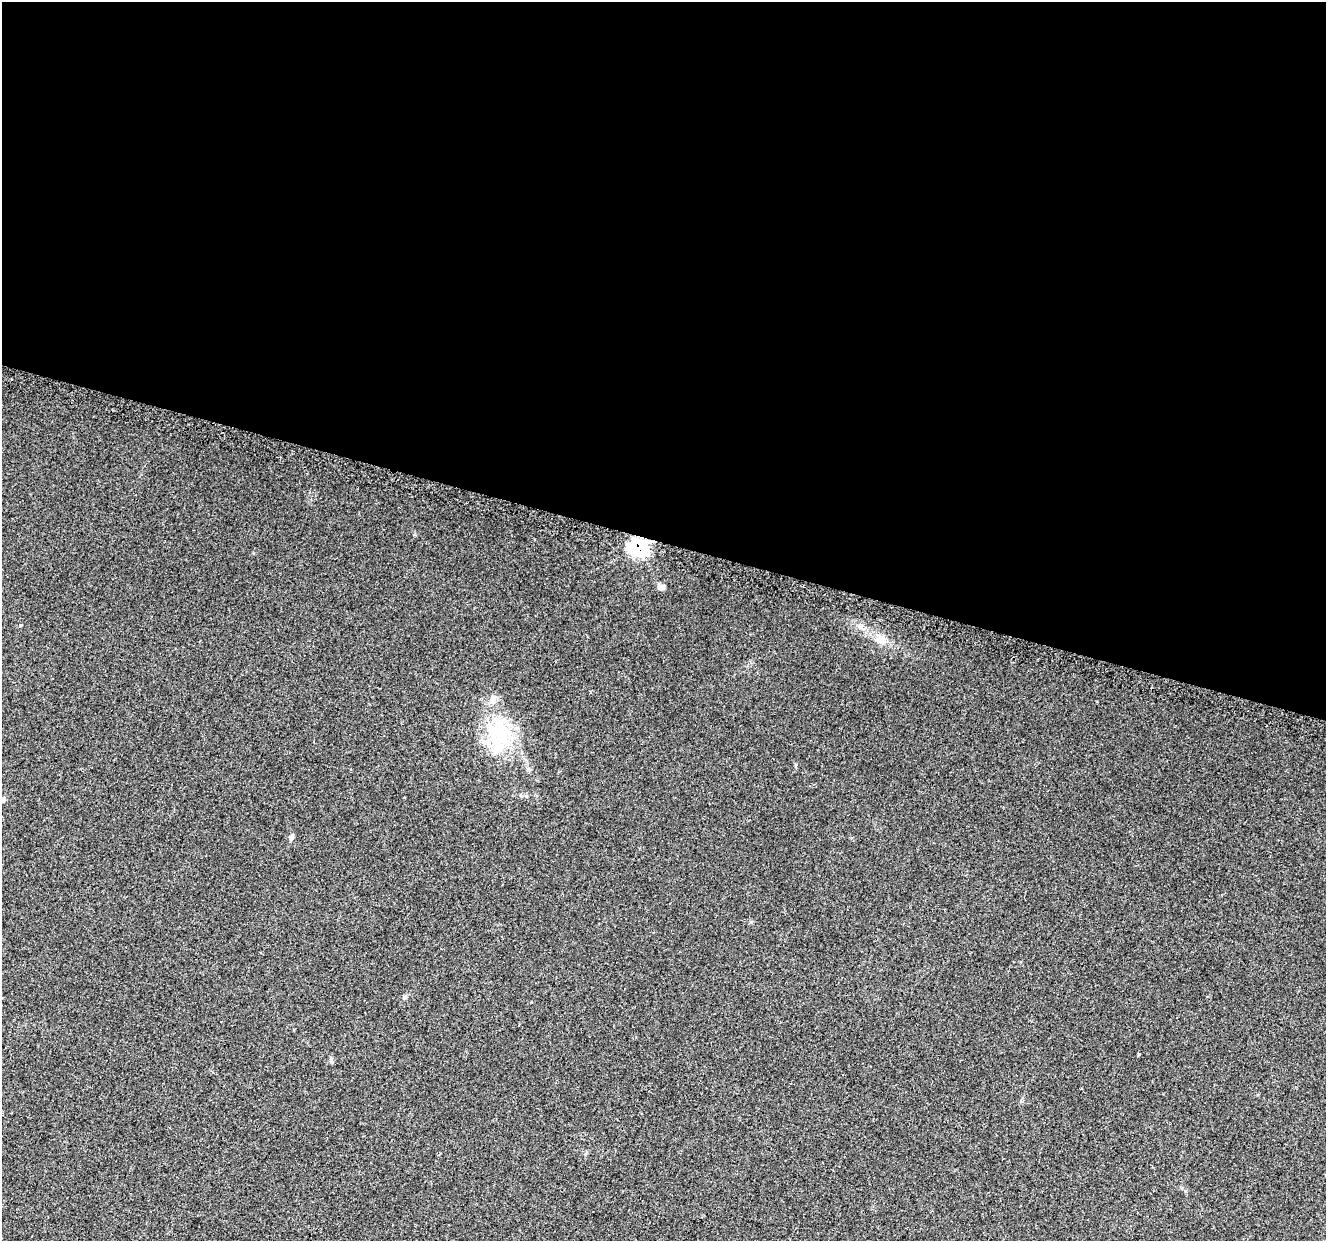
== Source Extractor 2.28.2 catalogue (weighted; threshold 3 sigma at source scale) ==
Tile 3 of 4 x 4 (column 3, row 1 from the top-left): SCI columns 2684-4007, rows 4049-5287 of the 5424 x 5592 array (HDU 1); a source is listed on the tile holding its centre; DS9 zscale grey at full resolution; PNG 1328 x 1243 px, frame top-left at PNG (2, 2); no overlay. Shown black and unused: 44% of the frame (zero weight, under 2 of 3 exposures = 3% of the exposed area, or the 3 px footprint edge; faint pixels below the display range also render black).
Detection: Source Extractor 2.28.2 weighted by HDU 2 'WHT'; one run over the whole footprint, this tile lists its part. Background 0.0309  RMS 0.0073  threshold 0.0328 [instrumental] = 3 sigma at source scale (4.5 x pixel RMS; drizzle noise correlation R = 1.50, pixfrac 1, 0.0396/0.0396 arcsec/px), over >= 5 px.
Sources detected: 9; all 9 listed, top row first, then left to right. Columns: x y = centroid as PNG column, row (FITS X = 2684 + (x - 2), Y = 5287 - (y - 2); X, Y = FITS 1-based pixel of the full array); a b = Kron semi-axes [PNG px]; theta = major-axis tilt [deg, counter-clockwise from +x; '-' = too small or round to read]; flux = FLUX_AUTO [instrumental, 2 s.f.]
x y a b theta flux
639 547 7 7 - 230
661 587 10 7 10 2.5
880 640 14 9 -17 6.3
493 699 14 8 62 4.5
500 736 37 33 60 47
3 799 7 6 - 1.7
291 838 8 5 69 1.7
404 997 6 5 - 1.2
331 1061 10 3 -79 1.1
Overlapping masked pixels (flux is a lower limit): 1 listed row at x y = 639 547
Isophote crosses this tile's border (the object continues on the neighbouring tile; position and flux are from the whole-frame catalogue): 1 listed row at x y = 3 799